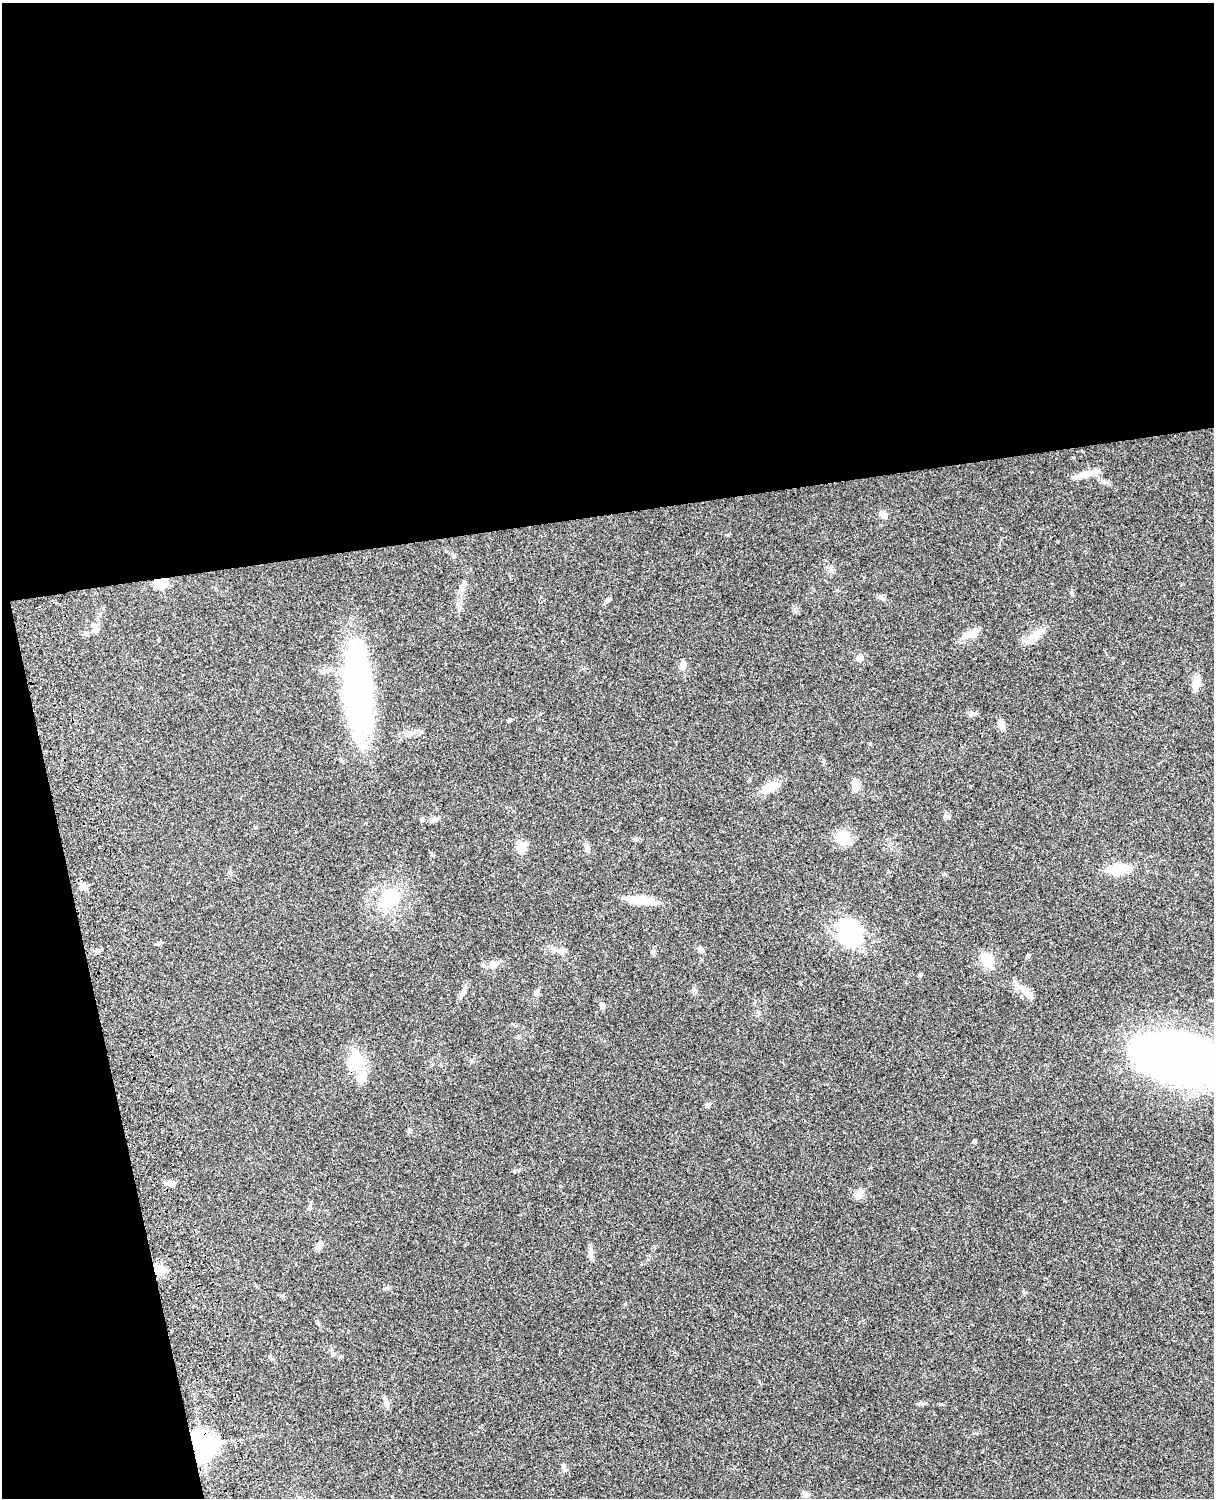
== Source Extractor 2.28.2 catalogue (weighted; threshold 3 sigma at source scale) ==
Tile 1 of 4 x 3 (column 1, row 1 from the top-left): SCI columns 122-1333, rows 3268-4763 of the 5087 x 4926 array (HDU 1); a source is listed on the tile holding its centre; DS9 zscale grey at full resolution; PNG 1216 x 1500 px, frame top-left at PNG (2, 3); no overlay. Shown black and unused: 39% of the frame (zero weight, under 3 of 4 exposures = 6% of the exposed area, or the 3 px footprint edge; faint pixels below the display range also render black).
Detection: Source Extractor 2.28.2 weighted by HDU 2 'WHT'; one run over the whole footprint, this tile lists its part. Background 0.0958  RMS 0.0062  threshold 0.028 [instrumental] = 3 sigma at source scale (4.5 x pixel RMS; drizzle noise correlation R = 1.50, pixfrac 1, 0.05/0.05 arcsec/px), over >= 5 px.
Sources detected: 60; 2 inside a brighter listed object's ellipse — not listed separately; the other 58 listed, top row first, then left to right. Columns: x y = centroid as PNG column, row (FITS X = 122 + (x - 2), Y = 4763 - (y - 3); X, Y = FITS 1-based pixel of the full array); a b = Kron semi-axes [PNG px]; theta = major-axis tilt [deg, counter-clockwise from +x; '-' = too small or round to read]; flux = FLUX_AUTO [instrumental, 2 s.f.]
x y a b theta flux
1086 474 24 9 12 7.2
883 514 9 7 -28 3.4
454 556 5 5 - 0.89
161 582 6 5 - 60
464 584 10 6 80 2
882 598 9 5 -30 1.8
607 600 9 4 41 1.7
95 628 16 8 -76 3.3
972 634 19 10 12 5.9
1035 634 24 9 32 7.4
860 658 5 5 - 7.6
682 665 12 7 82 2.8
1196 683 16 8 80 6.6
358 689 86 26 -85 180
973 714 11 5 10 1.7
509 720 5 4 - 0.76
1001 723 12 7 -74 3.5
770 787 21 11 24 8.8
856 787 11 9 51 3.2
947 817 7 5 -20 1.4
434 820 13 5 25 1.9
843 838 15 13 2 13
521 847 5 5 - 26
587 847 11 6 -70 2.6
1118 869 19 9 6 21
229 872 5 5 - 0.78
83 886 10 7 -14 3.2
389 899 24 18 41 26
642 900 27 13 -11 11
849 933 29 22 -53 52
558 950 13 7 -10 3.5
700 950 9 6 -32 2
653 951 6 5 - 1.3
1028 956 5 4 - 0.84
987 960 17 12 -52 11
493 964 12 5 -45 1.7
920 975 5 4 - 0.79
463 992 18 6 65 3
537 993 8 6 74 1.7
1026 993 29 7 -46 5.8
602 1005 8 6 -68 1.6
1177 1058 78 41 -8 390
356 1063 22 17 -76 19
708 1105 7 5 39 1.2
409 1130 7 5 87 1.1
974 1141 4 3 - 1.5
171 1183 9 6 -4 4.2
859 1195 13 10 38 3.5
310 1207 9 4 88 1.2
319 1246 11 6 49 3
590 1253 18 5 -88 2.8
158 1270 14 10 -22 12
282 1296 6 4 89 0.78
386 1402 12 6 -76 2.7
921 1404 7 4 -1 1.2
202 1446 9 8 - 560
563 1468 7 5 -68 1.4
805 1494 7 6 - 2.3
Overlapping masked pixels (flux is a lower limit): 4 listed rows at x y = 161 582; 358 689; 158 1270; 202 1446
Isophote crosses this tile's border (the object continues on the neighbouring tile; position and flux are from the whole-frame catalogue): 1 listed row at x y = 1177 1058
Unlisted compact peaks at least as high as the median listed source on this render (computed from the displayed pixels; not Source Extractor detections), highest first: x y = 625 1304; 1071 592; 831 570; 728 535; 1023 1291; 386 1288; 823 760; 870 744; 795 611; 694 989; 1123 663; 945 874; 514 1171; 318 1323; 433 855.